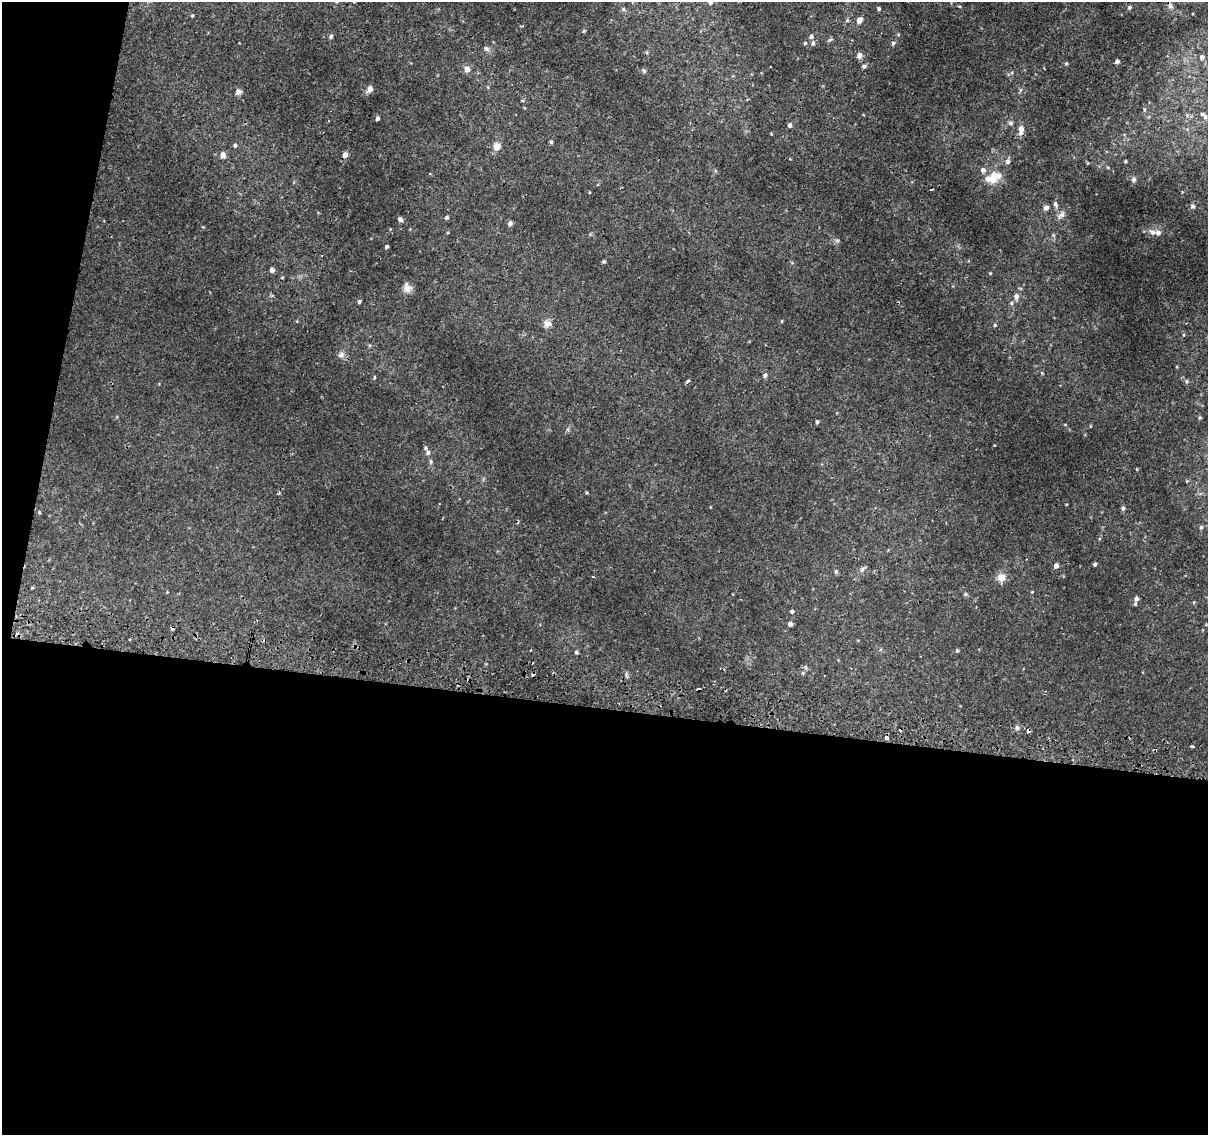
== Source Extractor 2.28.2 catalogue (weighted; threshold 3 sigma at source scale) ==
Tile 13 of 4 x 4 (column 1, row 4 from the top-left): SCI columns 5-1210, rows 263-1395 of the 4842 x 5116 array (HDU 1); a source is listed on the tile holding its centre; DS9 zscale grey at full resolution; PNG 1210 x 1137 px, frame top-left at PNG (2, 2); no overlay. Shown black and unused: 41% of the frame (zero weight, under 2 of 3 exposures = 2% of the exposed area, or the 3 px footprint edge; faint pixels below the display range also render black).
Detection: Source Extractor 2.28.2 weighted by HDU 2 'WHT'; one run over the whole footprint, this tile lists its part. Background 0.00508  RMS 0.0022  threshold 0.0101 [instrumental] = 3 sigma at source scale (4.5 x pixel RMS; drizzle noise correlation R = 1.50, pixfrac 1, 0.0396/0.0396 arcsec/px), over >= 5 px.
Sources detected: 108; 8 cosmic-ray / hot-pixel residue — not listed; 4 inside a brighter listed object's ellipse — not listed separately; the other 96 listed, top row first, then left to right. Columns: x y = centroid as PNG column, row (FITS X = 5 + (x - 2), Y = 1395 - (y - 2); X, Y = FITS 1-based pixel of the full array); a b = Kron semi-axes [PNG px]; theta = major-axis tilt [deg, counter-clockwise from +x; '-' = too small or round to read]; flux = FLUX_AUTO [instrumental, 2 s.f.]
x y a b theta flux
710 2 6 5 - 0.72
1170 6 8 6 -63 0.67
1129 7 5 4 - 0.4
623 9 6 5 - 0.4
879 9 4 4 - 0.36
192 15 4 4 - 0.29
847 20 5 4 - 0.33
859 20 5 4 - 1.8
584 31 5 4 - 0.24
331 36 5 5 - 0.53
811 36 5 5 - 0.54
805 43 4 3 - 0.34
813 43 6 5 - 0.48
893 43 6 4 76 0.45
486 48 9 6 -26 0.68
859 56 7 6 - 0.89
1202 57 5 5 - 0.59
1117 61 5 4 - 0.57
1066 63 5 4 - 0.28
864 66 6 5 - 0.49
467 69 5 5 - 2
644 71 6 5 - 0.36
370 89 8 6 62 1
1020 90 6 4 88 0.37
238 92 8 6 22 0.75
1144 109 5 3 - 0.28
1205 117 6 5 - 0.41
377 118 4 3 - 0.64
1011 123 6 6 - 0.59
790 125 5 4 - 0.64
1021 130 10 6 86 1.9
551 142 5 4 - 0.35
235 145 5 4 - 0.46
497 147 8 7 - 1.9
223 155 7 6 - 1.1
345 155 5 5 - 1.1
1008 161 7 6 - 0.79
1125 161 4 3 - 0.26
983 170 7 6 - 0.87
992 179 11 8 9 4.9
1133 180 7 6 - 0.52
1055 204 9 6 -72 0.6
1192 206 5 5 - 0.44
1046 207 6 5 - 0.95
1061 215 12 7 31 0.94
447 217 5 4 - 0.42
400 219 5 5 - 0.78
510 223 5 4 - 0.86
1153 232 10 6 -22 0.93
837 240 6 5 - 0.4
387 246 4 3 - 0.36
604 261 4 4 - 0.33
272 270 5 4 - 1.1
990 273 4 3 - 0.21
407 288 13 10 -80 1.4
272 296 5 3 - 0.29
1016 296 7 6 - 0.96
359 302 4 3 - 1
1012 303 6 4 90 0.34
297 321 3 3 - 0.27
782 321 4 3 - 0.21
547 324 11 10 - 1.2
995 325 4 4 - 0.28
369 345 5 4 - 0.26
341 355 9 8 - 0.88
765 375 5 5 - 0.57
374 378 4 3 - 0.96
688 381 5 3 - 0.5
1186 381 5 5 - 0.33
1200 418 5 4 - 0.28
817 422 4 4 - 0.44
1090 426 4 3 - 0.17
428 452 6 5 - 0.6
1136 469 4 2 - 0.2
279 493 4 3 - 0.28
1123 508 5 4 - 0.49
1201 527 5 5 - 0.36
1095 564 4 3 - 0.42
1056 566 5 4 - 1
862 569 9 6 50 0.59
836 571 6 4 -70 0.35
1001 577 12 10 3 1.8
32 588 4 3 - 0.17
965 594 6 5 - 0.32
1136 599 7 6 - 0.78
1194 602 4 3 - 0.22
792 612 4 4 - 0.44
790 624 4 4 - 1
957 651 5 5 - 0.31
576 652 5 4 - 0.42
805 667 7 3 -71 0.3
803 673 5 3 - 0.27
726 690 3 2 - 0.24
1028 732 3 3 - 4.7
886 738 5 5 - 0.48
1193 746 4 3 - 1.5
Overlapping masked pixels (flux is a lower limit): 1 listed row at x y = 1028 732
Isophote crosses this tile's border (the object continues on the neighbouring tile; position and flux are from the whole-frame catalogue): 1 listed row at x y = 710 2